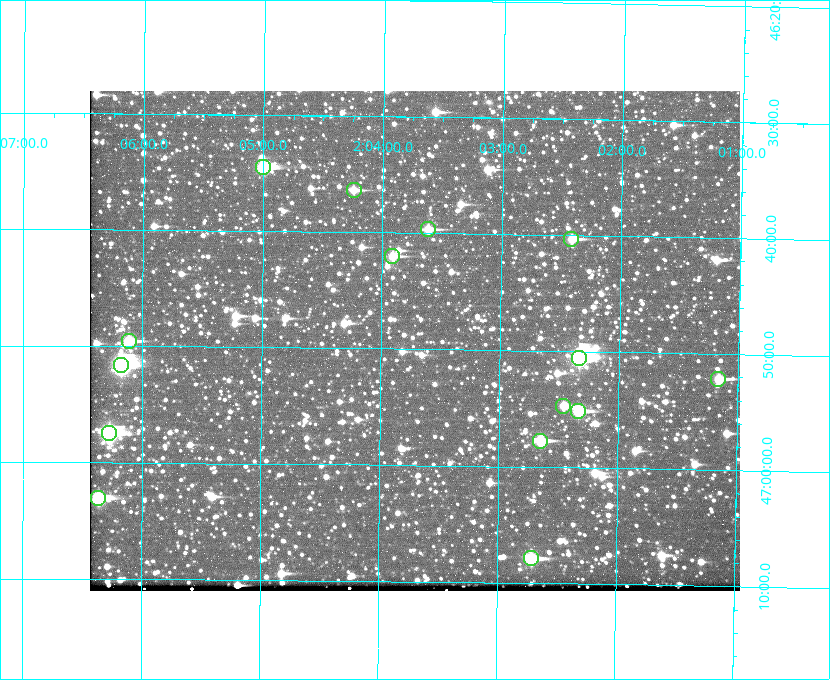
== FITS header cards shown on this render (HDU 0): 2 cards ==
NAXIS1  =                  650 / Width of table row in bytes
NAXIS2  =                  500 / Number of rows in table

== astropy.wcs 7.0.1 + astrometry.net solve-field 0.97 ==
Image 650 x 500 px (HDU 0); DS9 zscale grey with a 90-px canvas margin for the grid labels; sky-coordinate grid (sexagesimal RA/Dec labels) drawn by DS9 from the SOLVED WCS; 15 Tycho-2 reference stars matched to detected sources circled (green)
Header WCS: none
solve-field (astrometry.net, Tycho-2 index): SOLVED blind (the file carries no WCS)
Solved WCS: RA---TAN-SIP/DEC--TAN-SIP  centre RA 02:03:43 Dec +46:49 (30.93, +46.82 deg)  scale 5.17 arcsec/px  FOV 56.0' x 43.0'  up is +179 deg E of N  parity flipped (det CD > 0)
(file carries no celestial WCS; the grid is the blind solution)
Tycho-2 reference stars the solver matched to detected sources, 15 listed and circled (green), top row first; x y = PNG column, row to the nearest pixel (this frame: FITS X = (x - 90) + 1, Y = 500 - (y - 91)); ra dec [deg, ICRS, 3 dp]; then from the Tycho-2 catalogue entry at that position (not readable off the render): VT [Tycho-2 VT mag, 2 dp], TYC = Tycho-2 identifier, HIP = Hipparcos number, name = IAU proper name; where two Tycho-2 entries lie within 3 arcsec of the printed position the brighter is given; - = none
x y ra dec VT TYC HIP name
263 167 31.250 +46.575 8.43 3281-919-1 - -
354 190 31.061 +46.606 9.99 3281-582-1 - -
428 229 30.904 +46.661 9.60 3280-781-1 - -
571 239 30.604 +46.672 9.47 3280-908-1 - -
392 256 30.978 +46.700 9.85 3281-909-1 - -
129 341 31.529 +46.825 9.32 3281-34-1 - -
579 358 30.583 +46.843 7.07 3280-746-1 9508 -
121 365 31.543 +46.860 7.50 3281-160-1 9805 -
718 379 30.291 +46.869 9.33 3280-1647-1 - -
563 406 30.615 +46.912 10.08 3284-203-1 - -
578 411 30.584 +46.919 9.47 3284-629-1 - -
109 433 31.569 +46.957 8.53 3285-177-1 9816 -
540 441 30.663 +46.962 9.31 3284-347-1 - -
98 498 31.591 +47.051 8.70 3285-1195-1 - -
531 558 30.679 +47.131 10.02 3284-307-1 - -